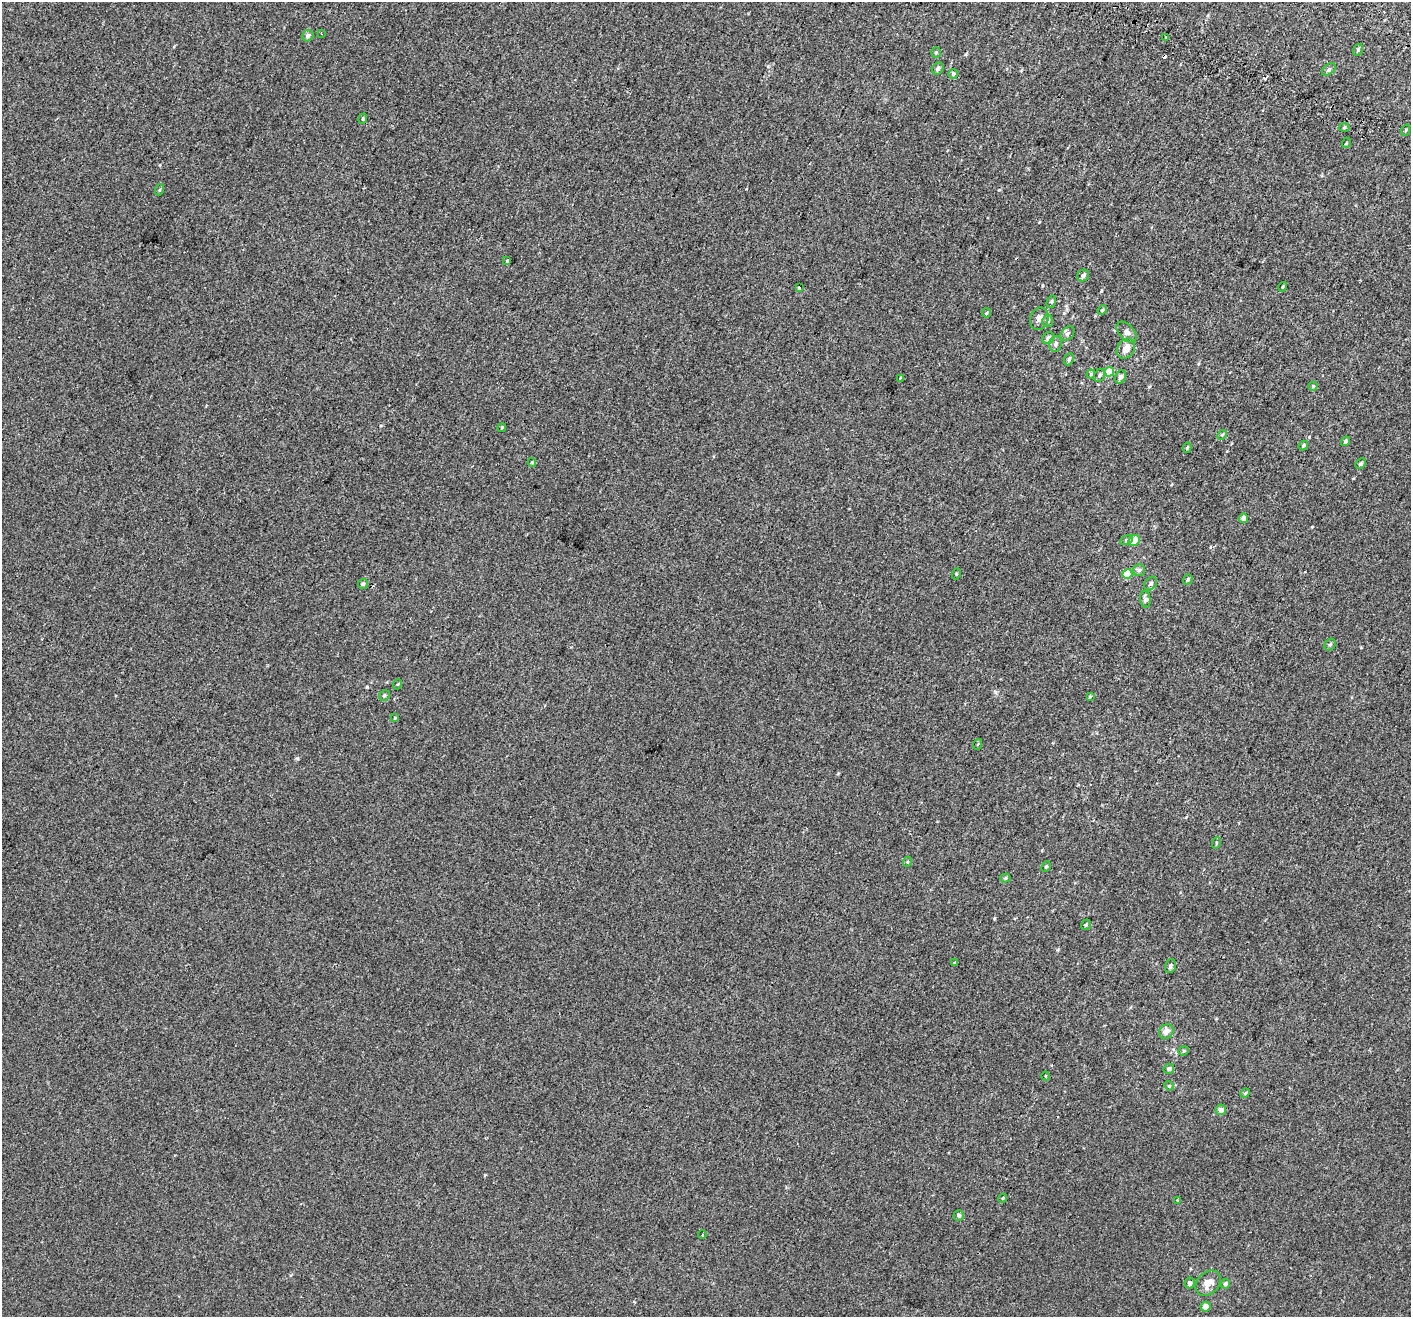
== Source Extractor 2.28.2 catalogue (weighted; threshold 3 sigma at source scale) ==
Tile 10 of 4 x 4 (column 2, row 3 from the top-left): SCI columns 1488-2896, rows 1699-3013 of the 5785 x 5965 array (HDU 1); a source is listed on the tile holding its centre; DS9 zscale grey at full resolution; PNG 1413 x 1319 px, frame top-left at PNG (2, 2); each listed source drawn as its Kron ellipse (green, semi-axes under 4 px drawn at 4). Shown black and unused: <1% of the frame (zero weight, under 2 of 3 exposures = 6% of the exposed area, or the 3 px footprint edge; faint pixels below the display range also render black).
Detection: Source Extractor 2.28.2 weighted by HDU 2 'WHT'; one run over the whole footprint, this tile lists its part. Background 0.00147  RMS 0.0064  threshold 0.0287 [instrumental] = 3 sigma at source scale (4.5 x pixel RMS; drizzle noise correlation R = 1.50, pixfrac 1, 0.0396/0.0396 arcsec/px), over >= 5 px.
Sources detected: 81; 2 cosmic-ray / hot-pixel residue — neither listed nor drawn; the other 79 listed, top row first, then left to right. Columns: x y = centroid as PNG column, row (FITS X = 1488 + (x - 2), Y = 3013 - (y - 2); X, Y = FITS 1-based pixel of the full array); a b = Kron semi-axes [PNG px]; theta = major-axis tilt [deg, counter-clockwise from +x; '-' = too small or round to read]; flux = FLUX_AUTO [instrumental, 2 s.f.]
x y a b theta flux
321 33 4 2 - 0.4
308 36 6 5 - 2
1165 38 3 3 - 6.5
1358 50 6 4 71 0.83
936 52 5 4 - 0.78
938 69 6 5 - 1.7
1329 69 8 5 40 1.1
953 74 5 5 - 0.86
363 119 5 4 - 0.72
1344 127 5 3 - 0.65
1406 130 6 3 70 0.72
1346 143 5 3 - 0.47
159 190 5 3 - 0.71
507 260 3 3 - 4.3
1083 276 6 5 - 1.6
1283 287 5 3 - 0.65
799 288 3 3 - 2
1051 302 6 4 73 0.93
1102 310 5 4 - 0.77
986 313 5 4 - 0.76
1039 319 11 9 70 3.2
1048 321 6 5 - 1.1
1127 332 12 7 -46 2.4
1067 333 8 6 50 1.6
1048 338 6 5 - 1.9
1056 344 8 6 72 2
1126 349 11 8 59 4.7
1069 359 6 4 65 1.3
1109 372 5 4 - 10
1091 374 4 3 - 0.69
1100 375 6 5 - 1.3
1120 377 7 5 61 2.1
900 378 3 2 - 2.1
1313 386 4 4 - 0.68
502 428 4 3 - 0.51
1222 435 5 4 - 0.86
1345 441 5 4 - 1.4
1303 445 5 3 - 0.8
1187 448 5 4 - 0.9
532 462 4 4 - 0.65
1361 464 5 4 - 0.96
1243 518 5 4 - 3.5
1126 540 6 4 29 1
1134 540 6 5 - 6.2
1139 570 6 6 - 1.4
956 574 5 3 - 0.57
1127 574 5 4 - 14
1188 579 5 4 - 1.2
1151 583 7 6 - 1.4
363 584 5 5 - 0.96
1145 599 8 5 -82 2.2
1330 645 6 5 - 1.2
398 684 5 3 - 0.51
384 695 6 5 - 0.95
1090 696 4 3 - 0.55
395 718 4 4 - 0.48
978 744 5 3 - 0.59
1216 843 6 3 73 0.62
907 862 5 3 - 0.57
1046 867 5 4 - 0.76
1005 878 5 4 - 0.88
1086 925 5 4 - 0.92
955 963 4 3 - 0.74
1170 966 7 5 73 1.5
1166 1031 8 6 41 3.8
1184 1051 5 4 - 0.79
1169 1069 5 4 - 1.4
1046 1076 4 3 - 0.43
1169 1086 5 4 - 0.67
1245 1093 5 4 - 0.67
1221 1110 5 5 - 4.1
1003 1198 4 3 - 0.58
1178 1201 3 3 - 0.75
959 1216 5 5 - 1.5
702 1235 4 3 - 0.51
1190 1283 5 5 - 2.1
1208 1283 14 10 46 5.3
1225 1284 5 4 - 1.5
1206 1306 5 4 - 4.2
Unlisted compact peaks at least as high as the median listed source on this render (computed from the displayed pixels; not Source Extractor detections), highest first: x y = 297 758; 768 66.